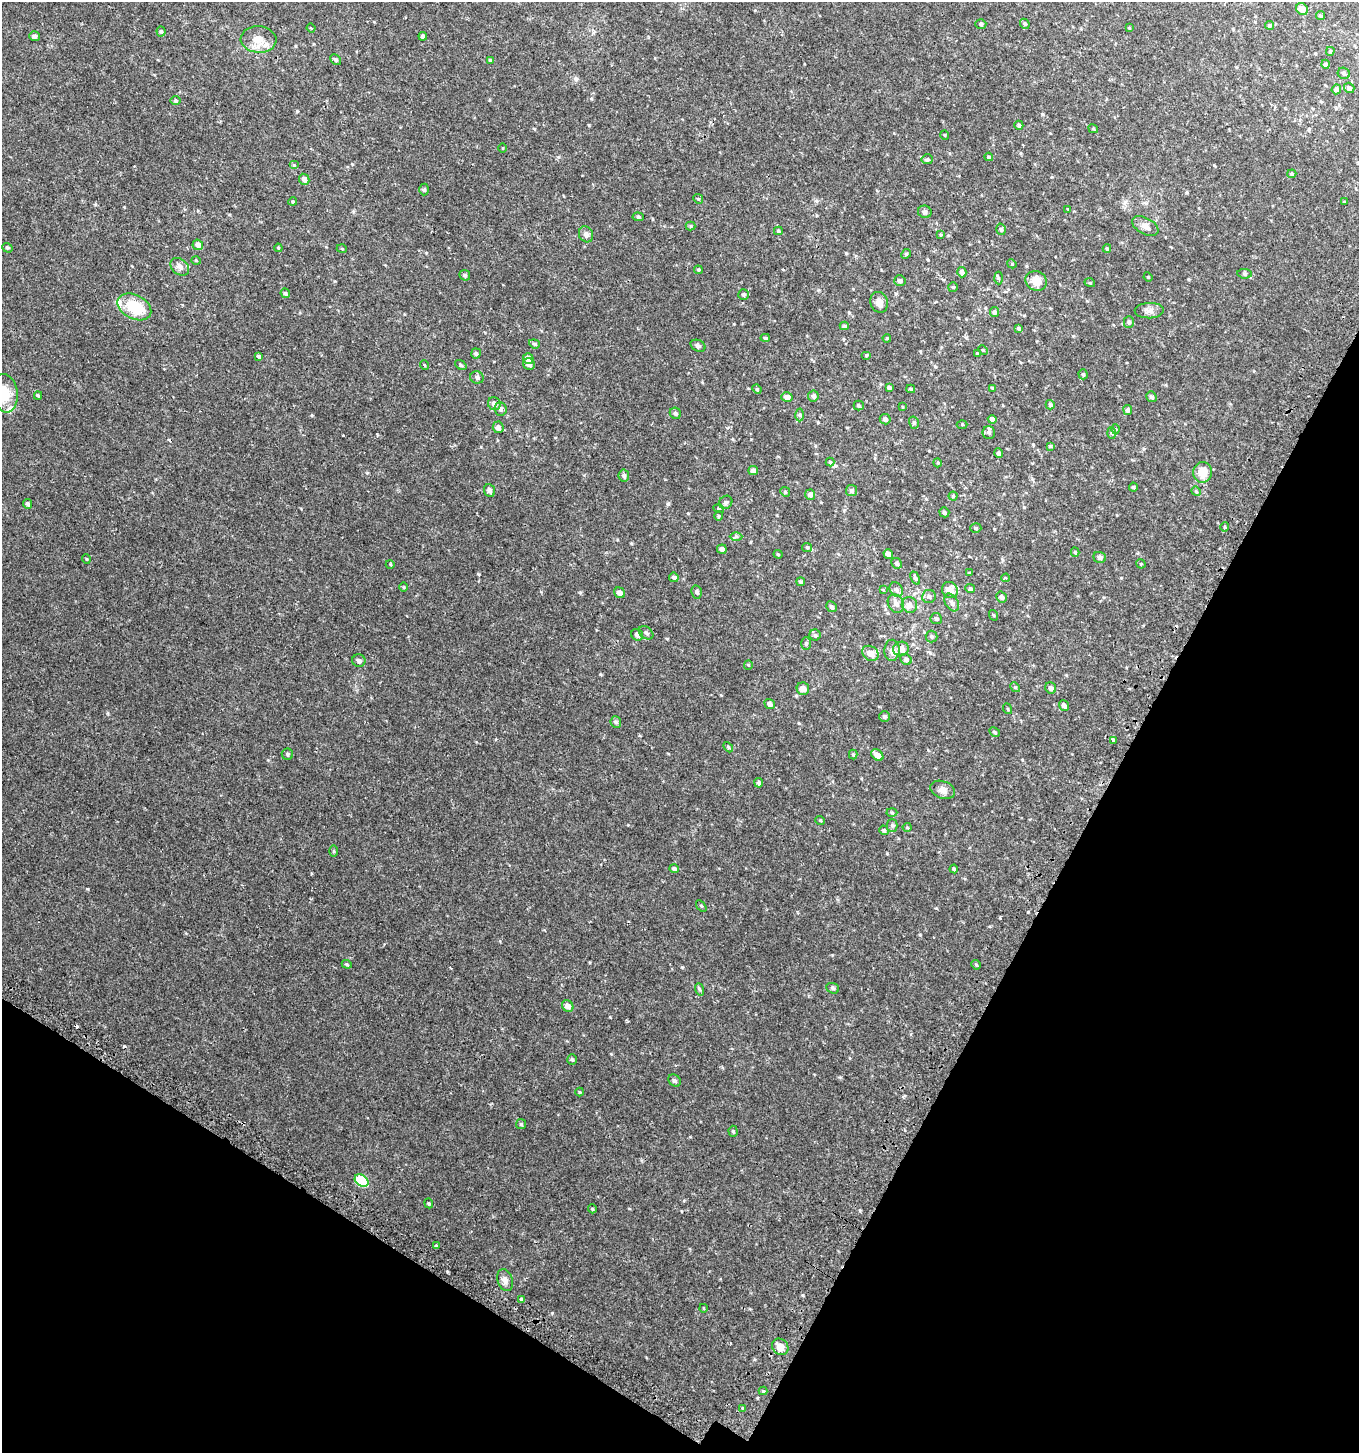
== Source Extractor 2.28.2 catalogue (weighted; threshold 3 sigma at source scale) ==
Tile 15 of 4 x 4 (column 3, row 4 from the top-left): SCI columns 3036-4392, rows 61-1511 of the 6001 x 5912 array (HDU 1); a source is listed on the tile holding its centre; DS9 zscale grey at full resolution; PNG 1361 x 1455 px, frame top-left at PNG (2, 2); each listed source drawn as its Kron ellipse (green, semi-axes under 4 px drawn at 4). Shown black and unused: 26% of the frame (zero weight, under 2 of 3 exposures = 3% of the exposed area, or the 3 px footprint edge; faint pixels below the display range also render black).
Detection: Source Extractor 2.28.2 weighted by HDU 2 'WHT'; one run over the whole footprint, this tile lists its part. Background 0.0457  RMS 0.0076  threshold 0.034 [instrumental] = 3 sigma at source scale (4.5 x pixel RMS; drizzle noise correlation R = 1.50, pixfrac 1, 0.0396/0.0396 arcsec/px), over >= 5 px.
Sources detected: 223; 3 cosmic-ray / hot-pixel residue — neither listed nor drawn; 3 inside a brighter listed object's ellipse — not listed separately; the other 217 listed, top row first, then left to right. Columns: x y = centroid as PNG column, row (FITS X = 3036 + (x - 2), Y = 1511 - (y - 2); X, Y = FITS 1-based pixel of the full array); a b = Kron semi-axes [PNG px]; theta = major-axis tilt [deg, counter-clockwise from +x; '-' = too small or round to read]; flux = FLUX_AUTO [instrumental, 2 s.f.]
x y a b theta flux
1302 9 6 5 - 6.2
1320 16 4 4 - 1.1
981 24 5 4 - 1.1
1025 24 5 4 - 1.3
1269 25 4 4 - 0.95
311 28 4 3 - 0.72
1129 28 3 3 - 0.55
161 31 5 4 - 1.1
34 36 5 5 - 1.6
423 36 4 4 - 1.8
259 39 18 13 -5 9.8
1330 51 4 3 - 0.89
336 60 6 4 -44 0.98
490 60 4 4 - 1.3
1325 64 4 4 - 1.7
1344 73 6 5 - 1.7
1349 88 5 5 - 2.1
1336 89 5 4 - 1.6
175 101 5 4 - 1
1019 125 4 4 - 1.1
1093 129 5 4 - 0.68
945 135 5 3 - 0.5
503 148 5 3 - 0.55
989 157 4 4 - 1.2
927 159 5 5 - 0.97
294 165 5 4 - 0.96
1292 174 4 3 - 0.92
304 179 6 5 - 2.7
424 189 6 5 - 0.97
698 199 5 4 - 0.85
293 201 4 3 - 0.6
1344 202 4 4 - 0.57
1068 209 3 3 - 0.5
925 212 7 6 - 1.4
638 217 6 4 -6 0.82
691 226 5 4 - 0.83
1145 226 14 8 -28 3.8
1001 229 6 4 -74 1.2
778 231 4 4 - 1.1
586 234 8 7 - 2.4
941 235 4 3 - 0.76
198 245 5 5 - 3.5
7 248 5 4 - 0.97
278 248 4 3 - 0.57
342 249 5 3 - 0.53
1107 249 4 3 - 0.85
906 254 5 4 - 0.76
196 260 5 3 - 0.62
1012 264 4 3 - 0.63
180 267 10 7 -41 3.8
698 270 4 3 - 0.83
962 272 5 4 - 2.6
1245 274 7 4 -5 1.1
465 275 6 5 - 1
1148 277 4 4 - 0.69
998 278 6 4 -86 0.89
900 281 6 5 - 1.7
1036 281 11 9 -27 7.7
1090 283 5 3 - 0.63
953 287 5 5 - 0.86
285 293 5 4 - 1.2
743 295 5 5 - 1.1
879 302 11 8 -72 4
134 307 18 12 -27 23
1149 311 14 7 1 3.7
994 312 5 4 - 1.6
1129 322 5 5 - 1.4
844 326 4 4 - 0.86
1018 328 4 3 - 0.99
765 338 4 4 - 1
887 338 4 3 - 0.62
534 344 6 4 -21 0.89
698 346 8 5 -25 1.6
983 350 5 4 - 0.74
476 353 5 5 - 1.2
977 353 4 4 - 0.74
866 355 5 3 - 0.6
258 356 4 3 - 1
528 359 5 5 - 4.9
529 364 6 5 - 2.3
424 365 5 3 - 0.56
461 365 6 4 -37 0.92
1083 374 5 4 - 1
477 377 7 6 - 2.1
889 388 4 3 - 1.5
993 388 4 4 - 0.99
757 389 5 4 - 0.77
911 389 4 3 - 0.98
5 393 19 12 -81 14
38 395 4 4 - 0.79
813 396 5 5 - 1.9
787 397 5 5 - 3.9
1151 397 6 5 - 1.6
494 404 7 6 - 3.2
859 405 5 5 - 0.93
1050 405 5 4 - 1.5
903 407 4 2 - 0.46
500 409 7 6 - 2.3
1128 410 5 4 - 1.6
675 413 6 5 - 1.4
800 415 6 4 -89 1.1
885 419 5 5 - 2
992 419 4 4 - 2.4
914 423 6 5 - 1.3
962 424 5 3 - 0.67
498 427 6 5 - 2.7
1116 429 5 3 - 0.65
989 432 6 6 - 1.8
1111 433 6 4 -87 0.8
1050 446 4 4 - 0.8
999 453 5 4 - 1.5
830 462 4 4 - 0.82
938 463 4 3 - 0.65
753 471 5 4 - 2.6
1202 472 10 9 - 9.4
624 476 6 5 - 1.6
1133 487 4 4 - 0.79
489 491 6 5 - 2.4
852 491 6 5 - 1.6
1196 491 5 4 - 0.81
785 492 5 4 - 0.8
810 495 5 5 - 2.5
953 496 4 4 - 0.95
726 502 7 6 - 1.6
27 504 5 4 - 1.7
719 509 5 3 - 0.7
944 512 5 4 - 1.1
719 516 5 4 - 0.71
1225 527 5 4 - 0.89
976 528 5 4 - 1
736 537 6 4 1 1.2
807 547 5 4 - 0.86
722 549 5 4 - 2.3
1075 552 4 3 - 1
778 554 4 4 - 0.68
888 554 5 4 - 3.3
1100 557 6 5 - 1.6
86 559 5 3 - 0.5
896 563 5 5 - 1.5
390 564 4 3 - 0.63
1141 564 5 3 - 0.56
969 573 4 3 - 0.56
674 577 5 4 - 1.3
915 578 7 4 -64 1.4
1006 578 4 3 - 0.6
801 582 4 3 - 1.3
404 587 5 3 - 0.59
896 589 8 6 -57 1.9
970 589 5 4 - 1.5
883 590 4 2 - 0.6
950 590 8 7 - 6.5
697 592 7 5 -79 1.5
620 593 6 5 - 3.5
929 596 7 6 - 2.1
1001 597 6 5 - 2.1
952 602 9 6 -59 2.4
896 604 10 7 -61 3.3
909 605 8 7 - 3.4
831 607 6 5 - 1.4
993 615 5 3 - 0.61
936 619 5 5 - 1.4
646 633 8 5 -37 1.7
637 635 6 5 - 3.2
815 635 6 5 - 1.3
931 636 6 6 - 1.3
806 643 6 5 - 1.2
901 649 8 7 - 5.9
892 650 10 7 88 3.8
870 653 9 7 -36 6.3
906 659 6 5 - 2
359 661 6 6 - 1.7
748 665 4 4 - 0.64
1015 687 5 4 - 0.89
1051 688 6 5 - 2.3
803 689 6 6 - 3.2
770 704 5 4 - 2.2
1064 706 5 4 - 1.9
1008 709 5 3 - 0.63
885 716 5 5 - 1.3
616 722 6 5 - 1.1
995 732 6 4 -28 1
1113 740 3 3 - 2.7
728 747 6 3 -46 0.8
287 754 6 5 - 1.2
853 754 5 4 - 0.78
877 755 7 5 -41 4.7
759 783 5 4 - 1.6
943 790 13 8 -20 3.3
892 813 5 3 - 0.68
820 820 5 3 - 0.57
892 826 6 5 - 1.3
907 827 4 4 - 0.77
884 830 5 4 - 1.2
334 851 6 4 -90 0.73
674 869 5 4 - 1.4
954 869 4 4 - 0.78
701 906 6 3 -53 0.69
347 964 5 4 - 0.86
976 965 5 4 - 0.88
833 988 6 5 - 1.2
699 989 6 4 -71 0.99
568 1006 6 5 - 3.7
572 1059 5 4 - 0.98
675 1081 7 5 -45 1.6
580 1092 4 4 - 0.67
521 1124 5 5 - 1
733 1131 5 4 - 0.91
362 1181 7 5 -39 42
429 1203 5 4 - 0.83
592 1209 4 3 - 0.78
436 1246 4 3 - 2.4
505 1280 11 7 -72 3.2
522 1299 3 3 - 2.7
703 1308 4 2 - 0.44
780 1347 9 7 -46 5.5
763 1391 4 4 - 0.71
742 1408 3 3 - 0.72
Unlisted compact peaks at least as high as the median listed source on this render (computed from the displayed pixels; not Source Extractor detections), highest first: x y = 552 1313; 479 574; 576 79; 803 1295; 682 967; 668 504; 610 1017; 107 713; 87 889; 589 125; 377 434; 312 415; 447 1271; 297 111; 920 935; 688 513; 799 723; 1000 918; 887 853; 860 1211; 600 674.